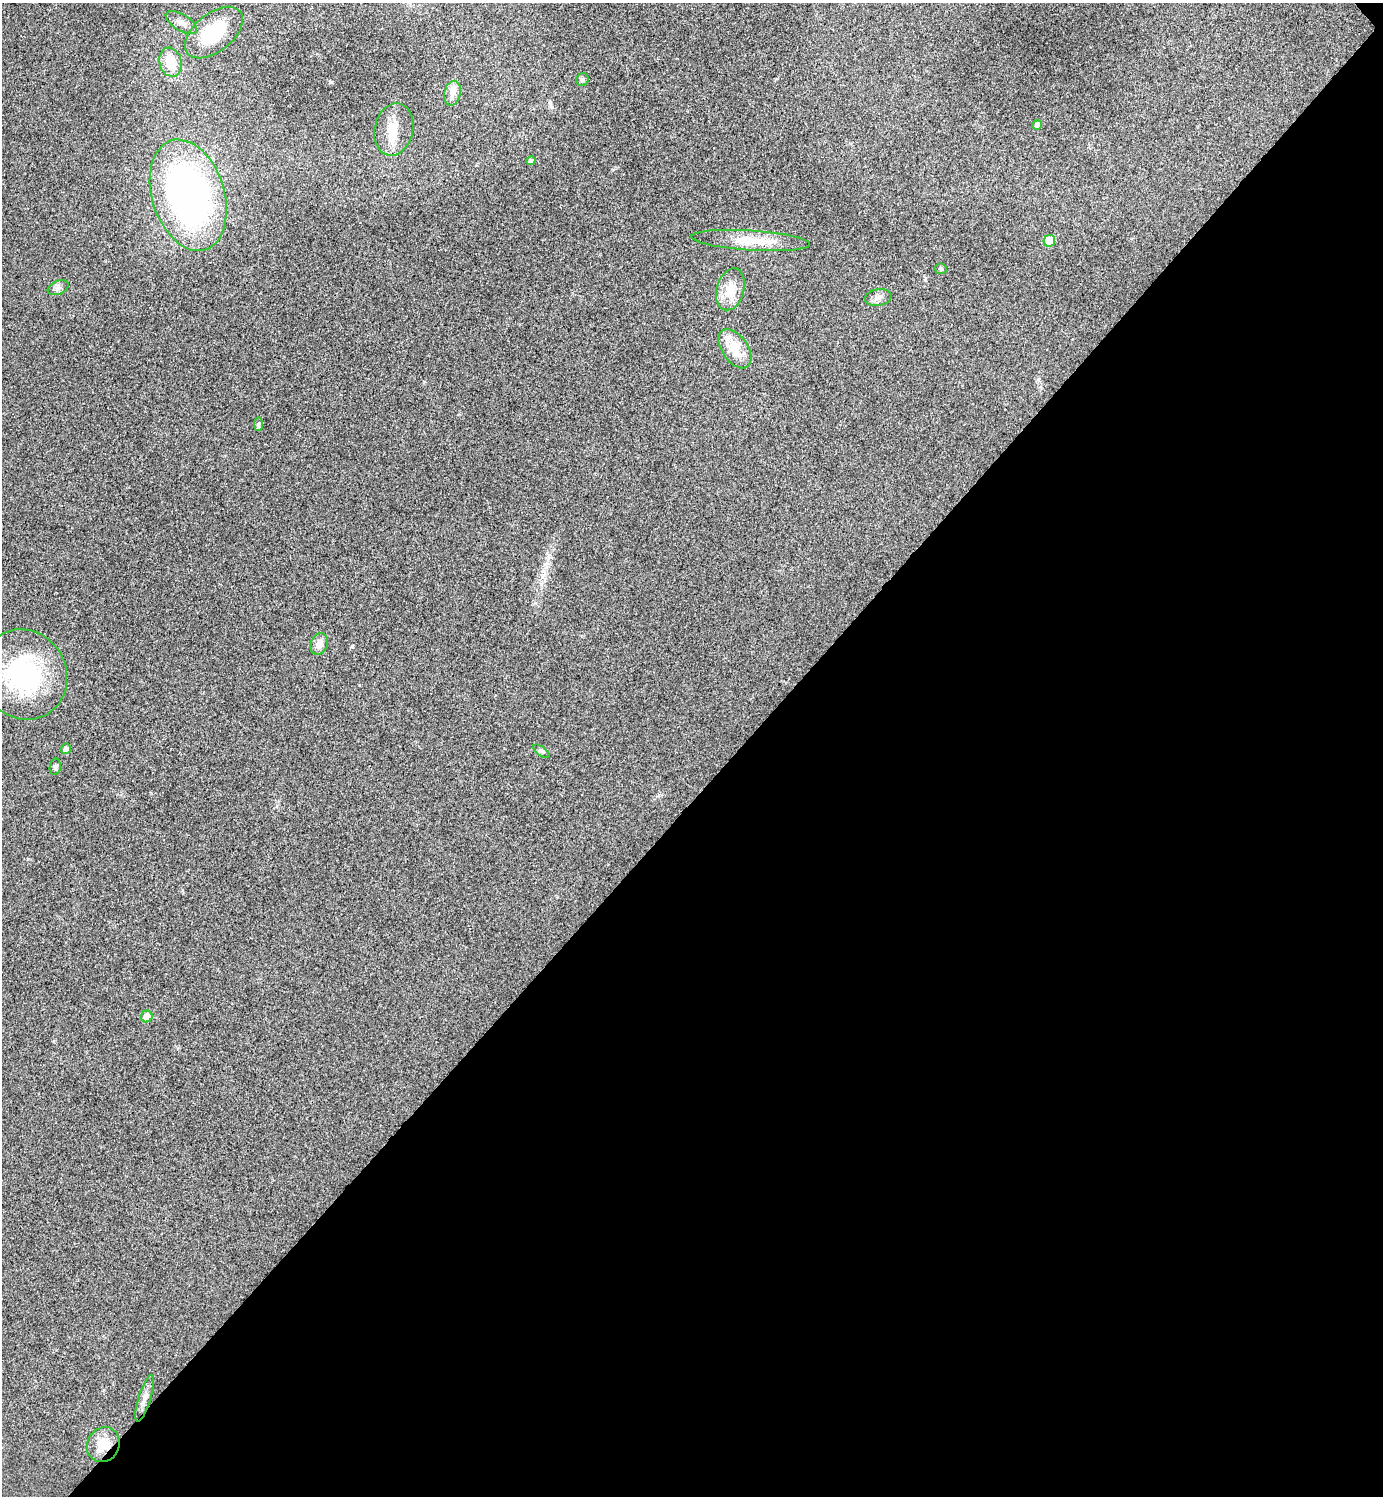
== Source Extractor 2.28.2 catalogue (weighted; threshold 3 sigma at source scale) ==
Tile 12 of 4 x 4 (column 4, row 3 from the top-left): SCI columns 4303-5683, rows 1501-2994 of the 5984 x 5984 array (HDU 1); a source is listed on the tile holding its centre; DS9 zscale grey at full resolution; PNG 1385 x 1498 px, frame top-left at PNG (2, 3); each listed source drawn as its Kron ellipse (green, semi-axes under 4 px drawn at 4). Shown black and unused: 47% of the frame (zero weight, under 3 of 4 exposures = <1% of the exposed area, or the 3 px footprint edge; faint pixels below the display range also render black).
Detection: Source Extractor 2.28.2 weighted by HDU 2 'WHT'; one run over the whole footprint, this tile lists its part. Background 0.0194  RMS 0.0053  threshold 0.024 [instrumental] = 3 sigma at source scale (4.5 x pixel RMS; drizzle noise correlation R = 1.50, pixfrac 1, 0.05/0.05 arcsec/px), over >= 5 px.
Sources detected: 25; all 25 listed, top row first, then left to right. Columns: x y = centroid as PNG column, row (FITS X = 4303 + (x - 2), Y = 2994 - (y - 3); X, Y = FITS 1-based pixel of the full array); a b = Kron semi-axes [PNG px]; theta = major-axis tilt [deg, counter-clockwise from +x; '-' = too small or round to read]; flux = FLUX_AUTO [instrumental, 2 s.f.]
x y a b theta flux
181 22 18 8 -31 4
214 33 34 19 38 29
170 62 15 11 -74 11
582 80 6 6 - 1.1
452 93 13 8 76 3.4
1037 125 5 5 - 3.6
394 129 26 19 77 12
531 161 5 4 - 1.2
188 195 57 36 -73 240
751 241 59 10 -4 16
1049 241 6 5 - 12
941 269 6 5 - 0.79
58 288 11 6 23 2.1
730 289 21 13 74 11
878 297 13 8 11 2.9
735 349 22 13 -55 13
259 424 7 4 88 0.93
319 644 11 8 67 4.3
24 674 46 42 -58 72
66 749 5 4 - 1.9
541 751 9 4 -35 1.1
55 767 8 5 80 1.2
147 1017 6 5 - 7.1
145 1398 24 6 73 3.7
103 1445 18 16 59 11
Overlapping masked pixels (flux is a lower limit): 1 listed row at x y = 103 1445
Unlisted compact peaks at least as high as the median listed source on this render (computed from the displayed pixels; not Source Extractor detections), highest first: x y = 331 82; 352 646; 545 564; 925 280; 550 102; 535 603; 1038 379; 613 169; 359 685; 659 795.